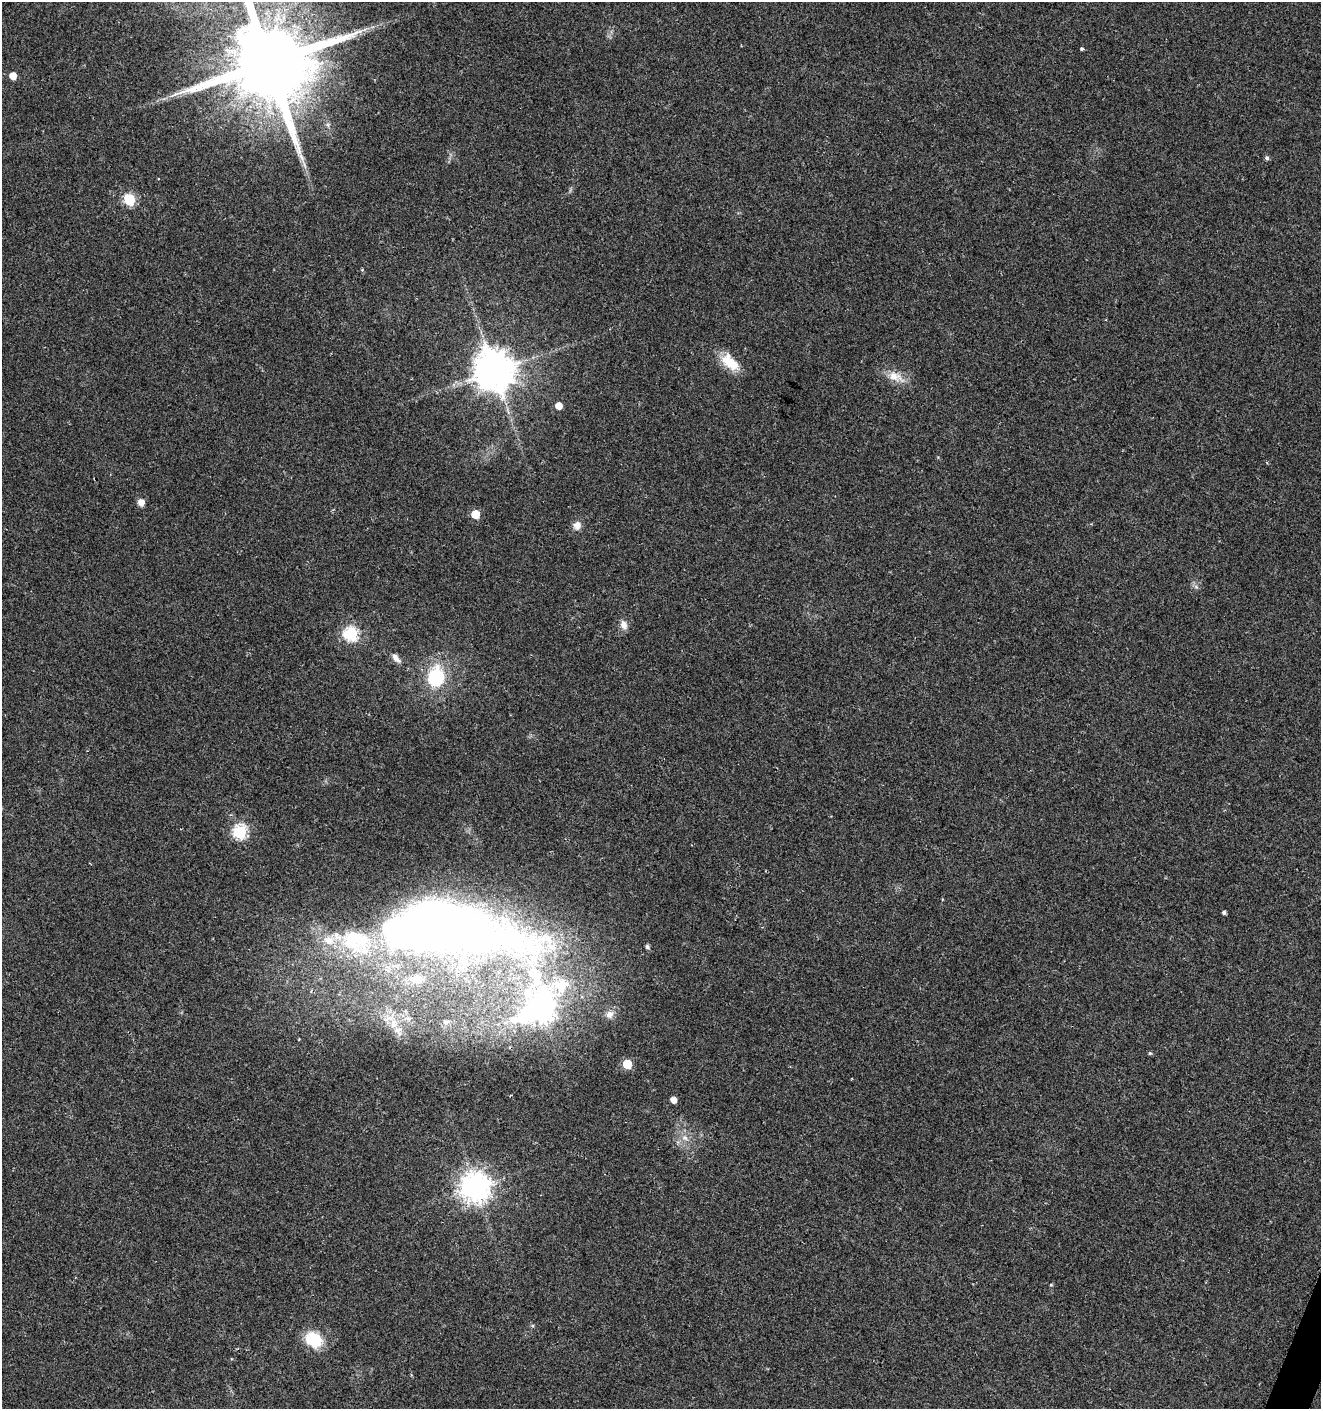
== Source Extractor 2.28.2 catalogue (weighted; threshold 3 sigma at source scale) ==
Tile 6 of 4 x 4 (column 2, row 2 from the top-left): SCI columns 1598-2916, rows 2822-4228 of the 5767 x 5648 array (HDU 1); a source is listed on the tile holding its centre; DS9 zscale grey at full resolution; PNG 1323 x 1411 px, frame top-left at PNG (2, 2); no overlay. Shown black and unused: <1% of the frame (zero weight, under 2 of 3 exposures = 1% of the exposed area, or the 3 px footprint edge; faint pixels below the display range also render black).
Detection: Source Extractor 2.28.2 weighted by HDU 2 'WHT'; one run over the whole footprint, this tile lists its part. Background 0.0196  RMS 0.0049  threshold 0.022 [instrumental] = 3 sigma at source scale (4.5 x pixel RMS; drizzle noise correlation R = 1.50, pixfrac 1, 0.0396/0.0396 arcsec/px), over >= 5 px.
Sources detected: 40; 4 inside a brighter listed object's ellipse — not listed separately; the other 36 listed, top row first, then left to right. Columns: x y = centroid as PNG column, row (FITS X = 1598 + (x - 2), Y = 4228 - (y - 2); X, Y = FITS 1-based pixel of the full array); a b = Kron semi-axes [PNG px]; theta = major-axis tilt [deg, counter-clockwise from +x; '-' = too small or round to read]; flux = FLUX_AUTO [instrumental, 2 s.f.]
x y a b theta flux
364 30 7 4 19 1.2
1082 49 3 3 - 1
269 63 22 19 -38 10000
13 76 5 5 - 6
328 125 7 4 -72 1
1267 158 5 4 - 1.2
304 165 14 3 -68 1.7
158 179 3 3 - 0.41
129 200 7 6 - 40
730 362 25 13 -42 12
494 371 11 11 - 1600
895 377 24 11 -24 7.4
559 406 5 5 - 5.8
141 502 8 7 - 2.9
475 514 5 5 - 11
577 525 9 9 - 3.6
624 625 12 8 -68 3.1
351 634 7 6 - 73
395 658 15 7 -52 2.7
436 678 21 17 83 31
240 832 7 6 - 76
1224 912 4 4 - 1.1
444 929 206 59 -11 520
647 947 5 4 - 1.4
541 1010 15 14 - 480
609 1014 11 10 - 3.3
408 1018 7 5 -10 1.4
446 1022 9 7 20 1.7
393 1023 14 9 84 5.8
298 1040 3 2 - 0.43
1150 1053 5 4 - 0.63
627 1064 6 5 - 18
673 1100 5 5 - 4.1
685 1138 9 8 - 2.9
475 1187 9 9 - 670
313 1339 20 16 -28 17
Isophote crosses this tile's border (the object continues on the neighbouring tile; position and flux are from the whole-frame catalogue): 1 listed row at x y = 269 63